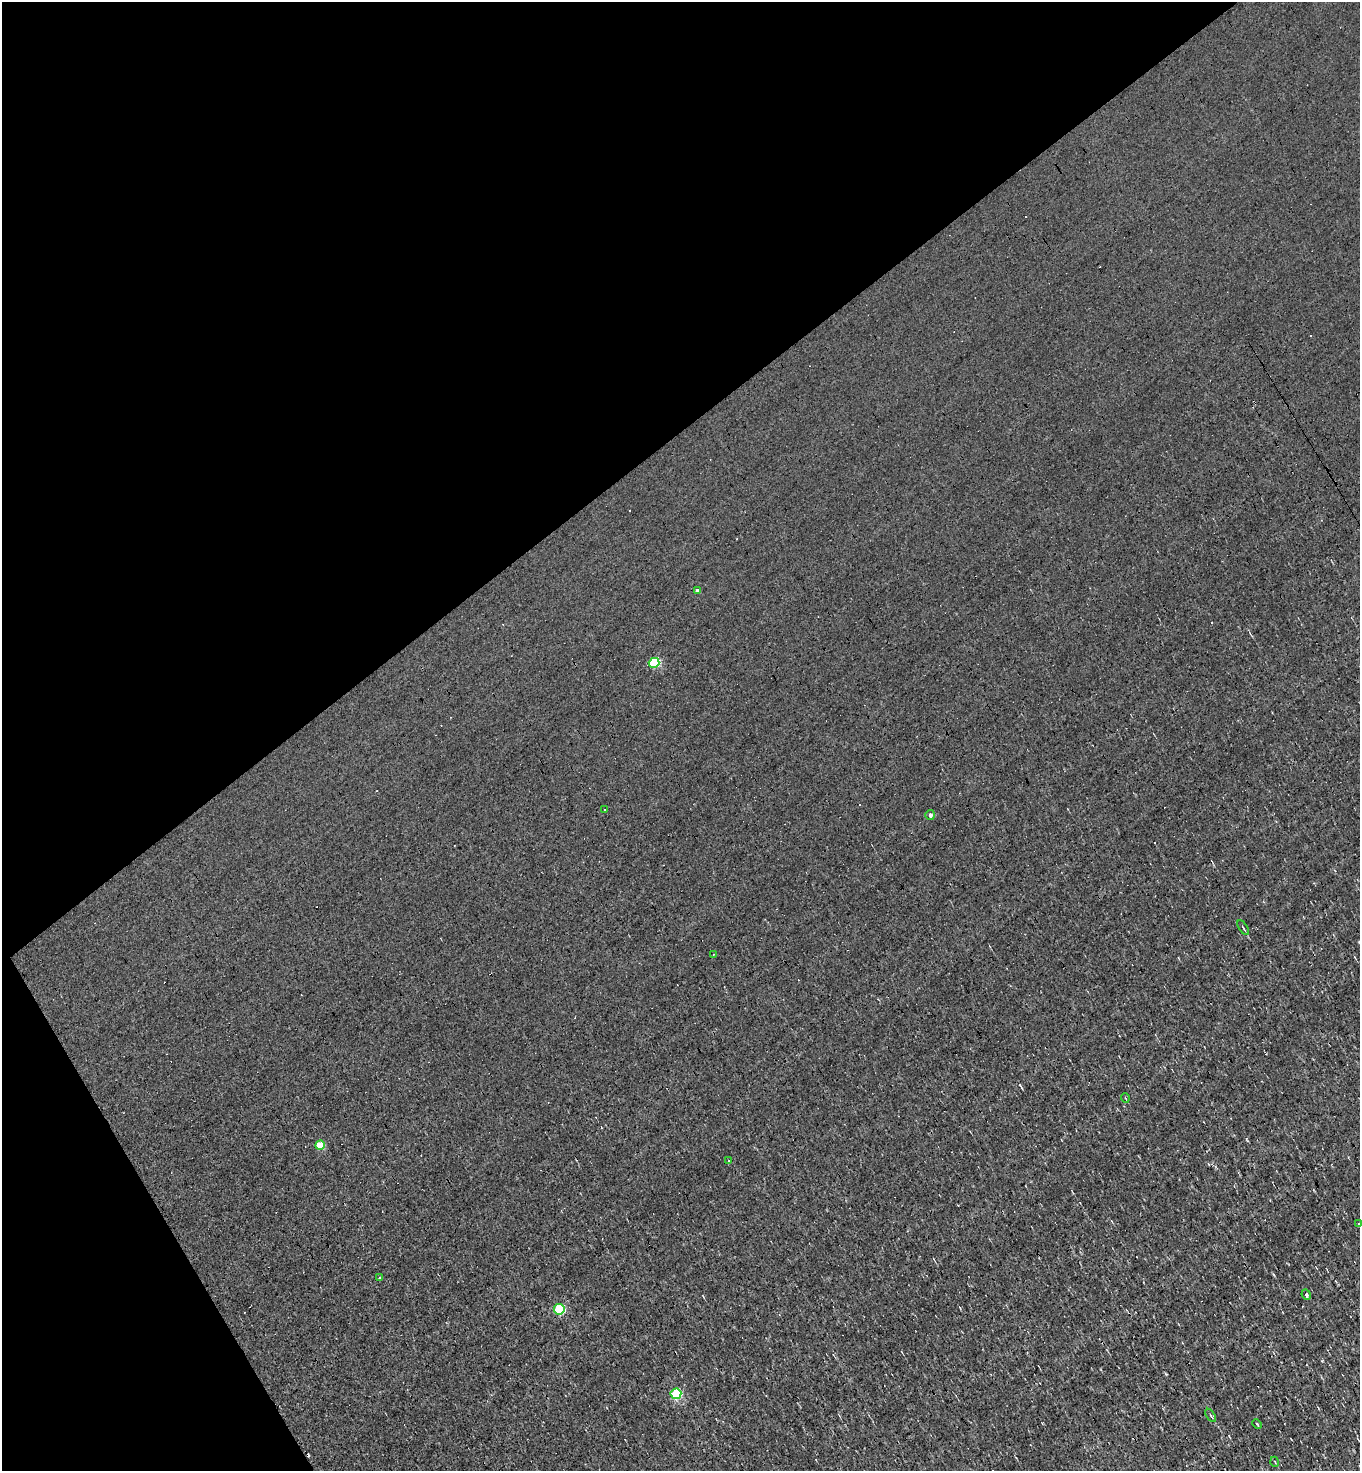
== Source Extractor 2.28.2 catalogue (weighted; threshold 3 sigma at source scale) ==
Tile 5 of 4 x 4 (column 1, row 2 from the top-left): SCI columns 290-1647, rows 2941-4409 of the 5869 x 5879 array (HDU 1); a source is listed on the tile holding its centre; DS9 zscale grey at full resolution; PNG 1362 x 1473 px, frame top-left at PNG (2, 2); each listed source drawn as its Kron ellipse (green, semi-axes under 4 px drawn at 4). Shown black and unused: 34% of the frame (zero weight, under 3 of 4 exposures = <1% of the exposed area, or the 3 px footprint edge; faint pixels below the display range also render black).
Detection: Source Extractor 2.28.2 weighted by HDU 2 'WHT'; one run over the whole footprint, this tile lists its part. Background -1.16e-04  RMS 0.043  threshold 0.194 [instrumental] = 3 sigma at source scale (4.5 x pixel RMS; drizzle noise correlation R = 1.50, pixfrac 1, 0.05/0.05 arcsec/px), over >= 5 px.
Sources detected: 26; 9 cosmic-ray / hot-pixel residue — neither listed nor drawn; the other 17 listed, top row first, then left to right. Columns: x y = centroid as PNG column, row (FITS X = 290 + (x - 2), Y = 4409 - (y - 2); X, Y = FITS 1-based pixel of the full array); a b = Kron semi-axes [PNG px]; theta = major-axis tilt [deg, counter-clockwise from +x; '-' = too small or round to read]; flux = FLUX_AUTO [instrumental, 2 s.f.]
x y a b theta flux
697 591 4 4 - 14
654 663 5 5 - 270
604 810 3 2 - 4
930 815 5 5 - 13
1243 928 8 3 -57 5.6
713 954 3 2 - 3
1125 1098 5 3 - 3.8
320 1145 5 4 - 120
729 1161 3 2 - 3.2
1358 1224 3 3 - 73
380 1277 4 3 - 4
1306 1295 5 4 - 9.6
559 1309 5 5 - 310
676 1394 5 5 - 340
1211 1415 7 3 -55 6.9
1257 1424 5 3 - 3.8
1275 1462 5 3 - 3.4
Overlapping masked pixels (flux is a lower limit): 1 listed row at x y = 676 1394
Isophote crosses this tile's border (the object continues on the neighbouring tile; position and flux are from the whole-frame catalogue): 1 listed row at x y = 1358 1224